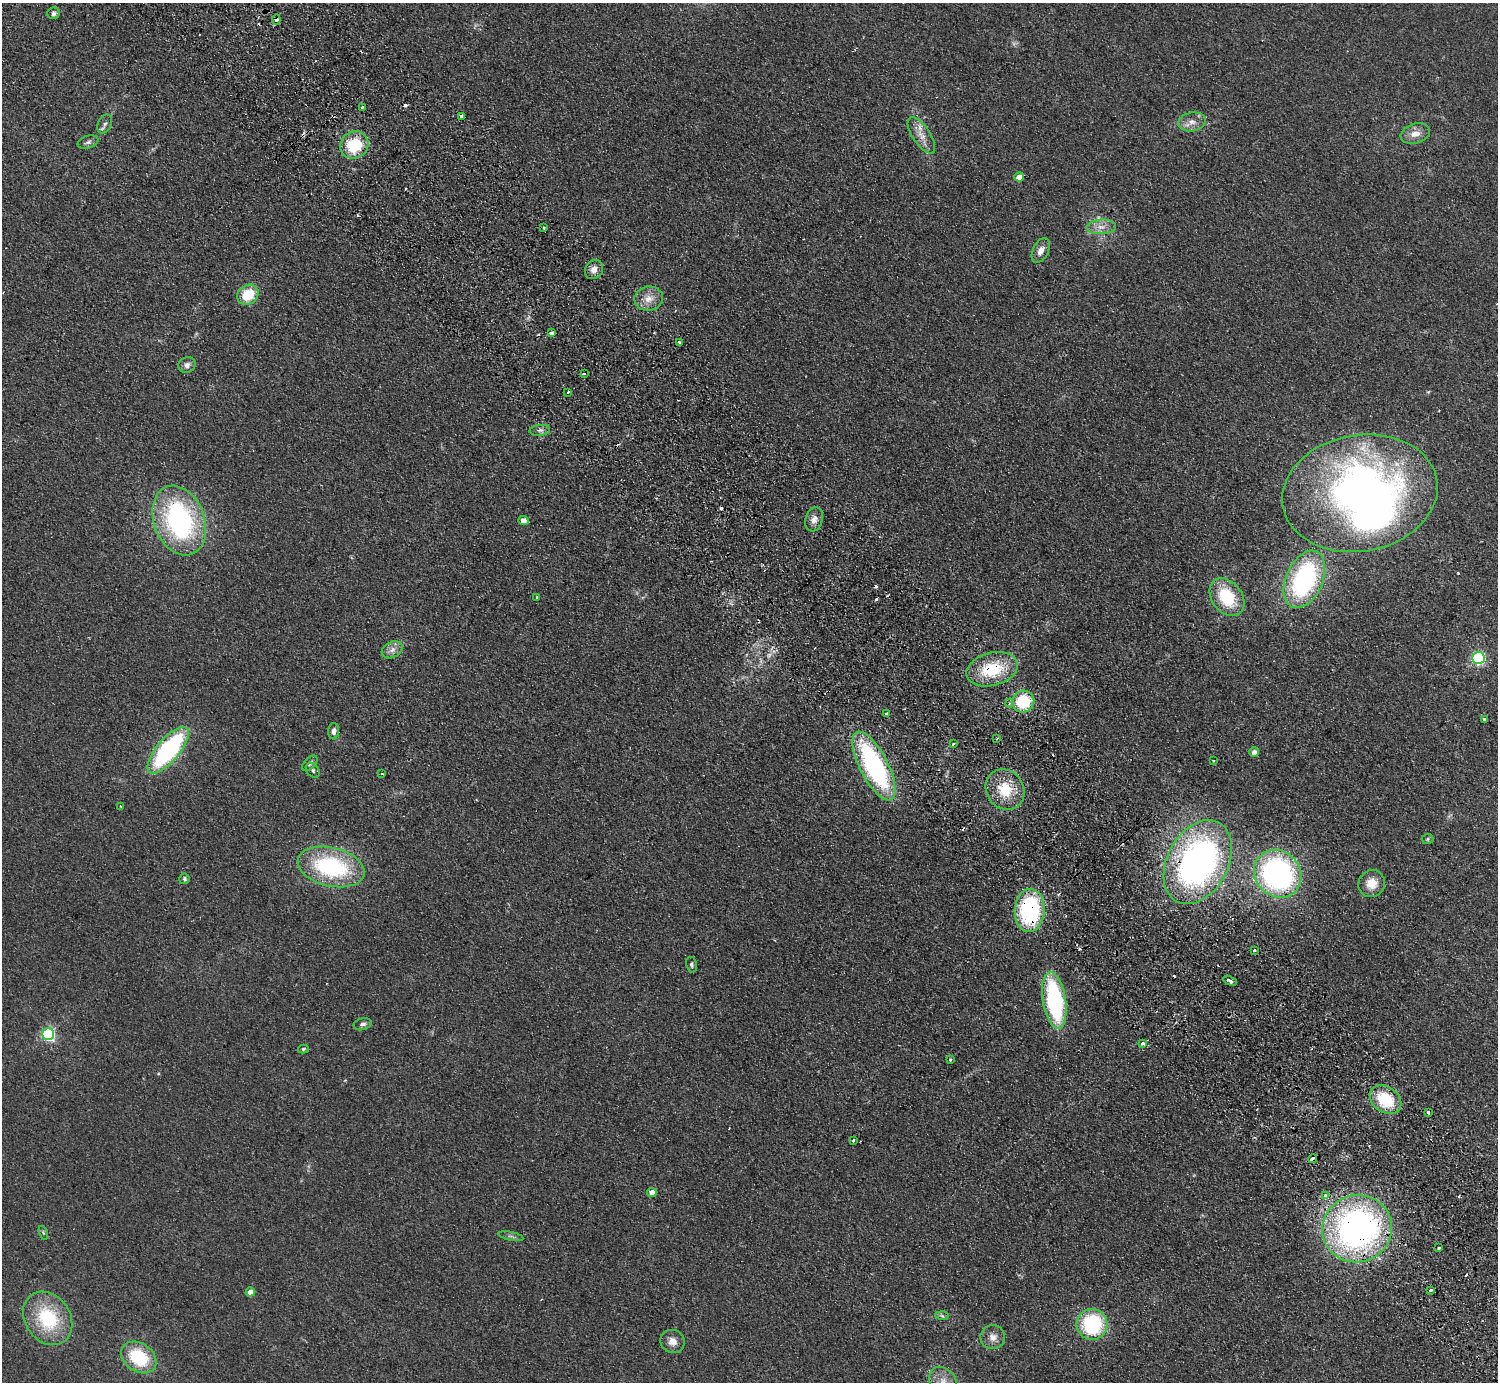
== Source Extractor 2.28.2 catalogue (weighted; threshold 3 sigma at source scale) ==
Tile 6 of 4 x 4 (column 2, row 2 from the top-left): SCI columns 1542-3037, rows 2962-4341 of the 6072 x 6064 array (HDU 1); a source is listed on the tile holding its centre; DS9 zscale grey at full resolution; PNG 1500 x 1384 px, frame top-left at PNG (2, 3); each listed source drawn as its Kron ellipse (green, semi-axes under 4 px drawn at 4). Shown black and unused: <1% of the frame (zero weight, under 2 of 3 exposures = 3% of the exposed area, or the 3 px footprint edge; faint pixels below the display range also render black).
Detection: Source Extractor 2.28.2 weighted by HDU 2 'WHT'; one run over the whole footprint, this tile lists its part. Background 0.115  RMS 0.011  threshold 0.0477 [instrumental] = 3 sigma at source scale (4.5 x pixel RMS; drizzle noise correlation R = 1.50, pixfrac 1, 0.05/0.05 arcsec/px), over >= 5 px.
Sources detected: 102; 1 inside a brighter object's white glare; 17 cosmic-ray / hot-pixel residue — neither listed nor drawn; the other 84 listed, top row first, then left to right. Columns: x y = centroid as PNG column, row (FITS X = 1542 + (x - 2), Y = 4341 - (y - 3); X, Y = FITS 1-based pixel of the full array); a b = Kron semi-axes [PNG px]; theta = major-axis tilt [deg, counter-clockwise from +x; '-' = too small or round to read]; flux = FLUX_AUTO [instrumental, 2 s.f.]
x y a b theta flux
53 13 6 5 - 3
276 20 5 3 - 6.1
362 107 3 3 - 1.3
461 116 3 3 - 5.3
1192 122 14 9 9 9
105 124 10 7 64 3.8
1415 134 15 9 16 10
921 135 21 9 -57 12
88 142 11 6 16 3.3
354 145 14 13 - 47
1019 177 5 4 - 12
1101 227 15 7 3 8.9
544 228 2 2 - 1.2
1041 251 13 7 64 7.6
594 269 10 8 53 6.8
248 295 11 9 35 31
649 299 14 12 8 12
552 333 4 3 - 15
679 342 3 2 - 2.7
187 365 9 7 25 4.7
584 374 3 3 - 1.9
567 392 3 3 - 9.5
540 430 10 5 6 3.6
1360 493 78 58 10 600
814 519 12 8 74 6.5
179 520 36 25 -69 190
523 521 5 4 - 9.2
1304 579 30 18 66 150
537 597 3 3 - 1.7
1227 597 21 15 -52 52
392 650 11 7 29 5.8
1478 658 6 6 - 140
992 669 26 16 15 48
1023 701 11 11 - 49
1010 703 4 4 - 1.7
886 714 4 3 - 7
1484 719 4 3 - 4.8
334 731 8 5 87 4.1
997 739 3 3 - 1.1
953 744 3 2 - 2.1
168 750 29 11 50 160
1254 752 5 5 - 7.1
1214 761 3 2 - 1.5
310 763 9 5 45 3.1
874 766 38 14 -63 190
313 770 8 6 -47 2.7
382 774 4 2 - 0.85
1005 789 21 18 -53 34
120 806 3 3 - 0.95
1427 839 6 5 - 1.5
1198 862 45 30 62 390
331 867 34 19 -13 120
1278 874 25 22 -48 250
184 879 5 5 - 1.9
1372 883 14 13 - 15
1030 910 21 15 87 140
1254 950 3 3 - 3
691 965 8 5 -79 2.3
1230 981 7 4 -27 4.7
1054 1000 29 11 -81 150
363 1024 9 6 15 3.1
48 1034 6 6 - 190
1143 1043 3 3 - 5.8
303 1049 5 4 - 1.4
951 1060 3 3 - 3
1385 1100 17 12 -35 45
1428 1112 3 3 - 3.3
853 1140 3 2 - 2.1
1313 1159 4 3 - 56
652 1192 5 4 - 11
1325 1196 4 3 - 8.8
1357 1229 35 33 17 400
43 1233 7 4 -70 1.4
511 1236 12 2 -12 2
1439 1248 3 3 - 2.7
1431 1290 3 3 - 2.4
250 1292 4 4 - 12
942 1316 6 4 -4 1.9
48 1318 28 22 -56 66
1092 1324 15 15 - 92
993 1337 12 12 - 8.3
672 1341 12 11 - 8.8
139 1357 19 14 -35 58
943 1382 16 12 -55 12
Overlapping masked pixels (flux is a lower limit): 8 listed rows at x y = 276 20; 992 669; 1005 789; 1198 862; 1030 910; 1313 1159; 1325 1196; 1357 1229
Isophote crosses this tile's border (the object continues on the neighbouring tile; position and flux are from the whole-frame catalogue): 1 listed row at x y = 943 1382